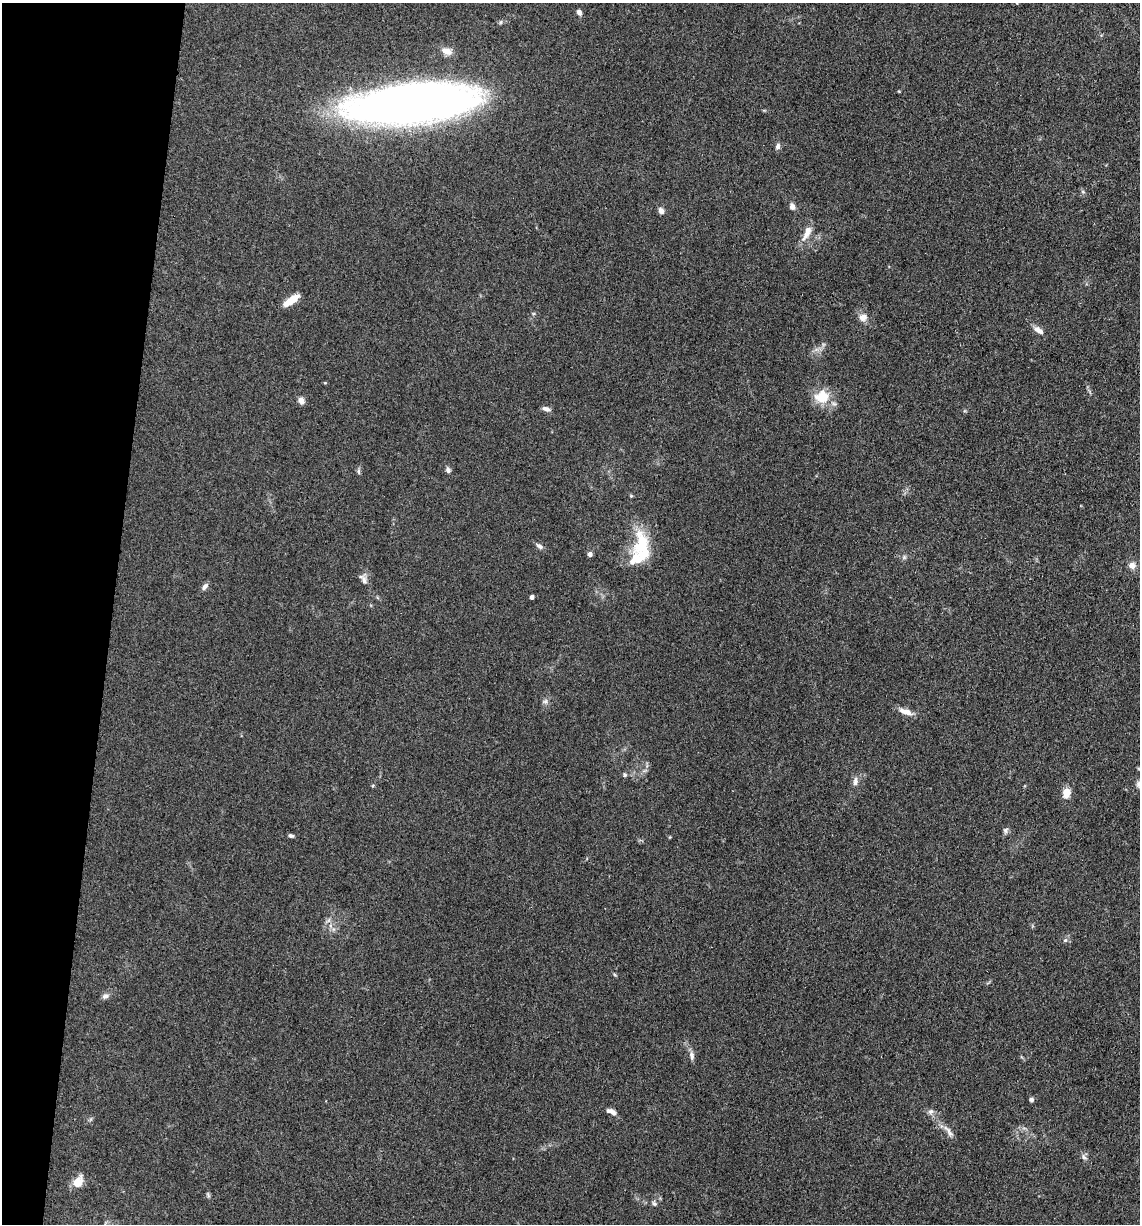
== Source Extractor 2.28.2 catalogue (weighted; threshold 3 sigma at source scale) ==
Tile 9 of 4 x 4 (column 1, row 3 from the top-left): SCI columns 243-1380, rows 1228-2449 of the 4920 x 4899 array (HDU 1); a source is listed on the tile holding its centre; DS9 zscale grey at full resolution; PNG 1142 x 1226 px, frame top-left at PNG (2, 3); no overlay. Shown black and unused: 10% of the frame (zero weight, under 3 of 4 exposures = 1% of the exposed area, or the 3 px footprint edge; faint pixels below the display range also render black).
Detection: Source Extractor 2.28.2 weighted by HDU 2 'WHT'; one run over the whole footprint, this tile lists its part. Background 0.104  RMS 0.0065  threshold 0.0294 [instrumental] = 3 sigma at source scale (4.5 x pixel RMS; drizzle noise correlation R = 1.50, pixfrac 1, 0.05/0.05 arcsec/px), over >= 5 px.
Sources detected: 46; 1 inside a brighter object's white glare — not listed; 2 inside a brighter listed object's ellipse — not listed separately; the other 43 listed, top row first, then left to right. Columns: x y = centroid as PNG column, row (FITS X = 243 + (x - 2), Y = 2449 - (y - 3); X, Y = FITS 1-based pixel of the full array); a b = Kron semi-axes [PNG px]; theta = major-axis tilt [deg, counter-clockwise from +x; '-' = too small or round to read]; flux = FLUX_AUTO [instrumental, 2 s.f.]
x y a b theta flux
579 12 6 5 - 2.2
446 51 13 8 -21 5.5
408 101 116 35 5 540
778 146 7 5 76 2.2
792 206 8 6 -73 3
661 211 7 6 - 3
807 233 24 8 65 7
291 300 17 6 35 11
863 317 12 10 15 4.3
1038 330 14 7 -36 3.9
822 396 21 17 8 15
301 400 8 7 - 3.4
546 409 10 5 -19 2.4
448 470 7 6 - 1.9
359 471 9 4 -89 1.2
631 496 5 4 - 0.69
641 543 38 23 76 28
539 546 10 6 -29 2
590 554 4 4 - 3.3
904 557 6 5 - 1.2
1132 565 8 8 - 3.8
364 579 16 7 -59 3.4
205 587 9 6 47 2.6
532 597 4 4 - 2.8
545 701 8 6 88 1.9
905 711 19 7 -19 5.2
625 775 5 5 - 1.1
855 782 11 6 80 3.2
1066 793 10 7 76 8.7
1005 830 8 7 - 1.6
291 836 7 4 -21 1.4
333 929 7 4 -72 1.3
1065 940 6 5 - 1.3
105 996 10 7 17 2.3
692 1055 10 7 -84 2.7
1031 1100 5 4 - 1.7
611 1111 13 6 -24 3.5
931 1111 8 7 - 2.1
949 1131 22 6 -53 4.3
1084 1157 9 5 -46 1.9
78 1182 15 9 61 8.5
208 1195 7 4 -66 1.1
654 1204 8 5 -48 1.3